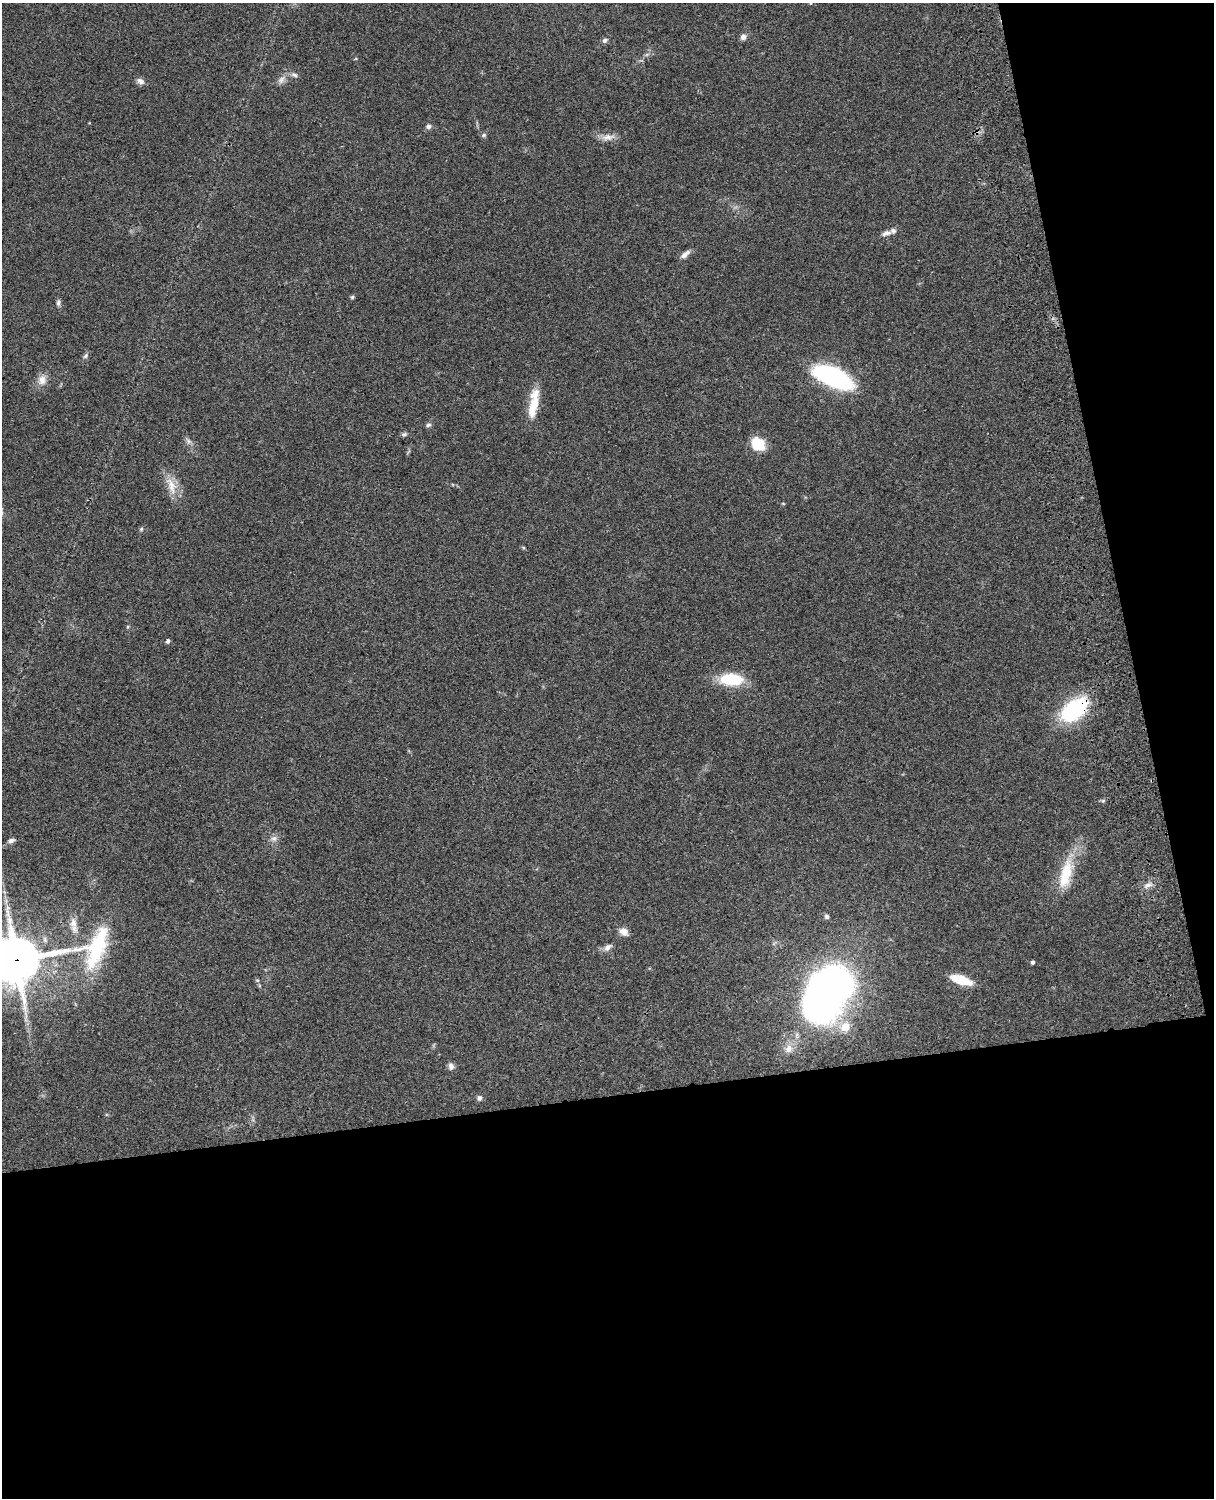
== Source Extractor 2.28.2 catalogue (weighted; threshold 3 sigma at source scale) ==
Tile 12 of 4 x 3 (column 4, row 3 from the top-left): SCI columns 3757-4968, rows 277-1772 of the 5087 x 4927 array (HDU 1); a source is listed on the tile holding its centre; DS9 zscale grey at full resolution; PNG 1216 x 1500 px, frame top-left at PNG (2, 3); no overlay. Shown black and unused: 33% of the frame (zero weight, under 3 of 4 exposures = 6% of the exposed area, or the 3 px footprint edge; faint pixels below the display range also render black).
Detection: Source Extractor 2.28.2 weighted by HDU 2 'WHT'; one run over the whole footprint, this tile lists its part. Background 0.0787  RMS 0.0058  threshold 0.0262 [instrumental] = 3 sigma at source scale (4.5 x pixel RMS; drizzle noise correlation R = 1.50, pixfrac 1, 0.05/0.05 arcsec/px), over >= 5 px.
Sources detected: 46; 1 inside a brighter object's white glare — not listed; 2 inside a brighter listed object's ellipse — not listed separately; the other 43 listed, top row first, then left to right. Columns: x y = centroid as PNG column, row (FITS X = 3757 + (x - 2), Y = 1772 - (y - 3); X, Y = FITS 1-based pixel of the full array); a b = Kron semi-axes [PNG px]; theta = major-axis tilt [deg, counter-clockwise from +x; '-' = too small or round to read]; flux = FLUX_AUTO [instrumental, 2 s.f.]
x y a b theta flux
743 37 8 7 - 2.3
605 40 8 5 33 1.5
294 75 10 5 -13 1.8
281 80 11 8 52 2.9
140 81 11 7 -31 2.2
428 126 7 6 - 1.8
484 135 6 5 - 1
608 137 19 8 6 4.5
886 233 14 7 16 2.7
685 254 14 6 41 2.9
352 297 5 5 - 0.81
58 303 9 5 -89 1.5
86 356 8 5 43 1.3
834 377 38 16 -24 83
42 380 14 10 80 4.6
534 406 33 11 76 12
428 425 8 5 12 1.2
404 434 8 4 7 1.2
188 441 8 6 -37 1.7
757 444 12 9 -37 21
171 485 28 10 -69 9
783 503 5 3 - 0.47
141 529 5 5 - 0.82
168 641 4 4 - 1.7
731 679 23 12 -2 26
1074 710 30 17 38 54
274 838 9 9 - 2.5
11 841 8 5 20 1.9
1066 874 43 15 76 21
1148 885 11 6 24 2.7
827 916 6 5 - 1.5
73 923 16 9 -86 4.8
624 932 13 9 -33 3.6
607 947 12 7 41 2.7
17 959 34 16 9 2200
1032 962 4 3 - 1.3
257 980 6 4 -18 0.69
961 980 16 7 -18 22
820 993 55 34 68 290
845 1027 6 6 - 14
789 1049 12 10 56 4.4
451 1066 8 7 - 2.3
479 1098 6 6 - 1.9
Overlapping masked pixels (flux is a lower limit): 2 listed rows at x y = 1074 710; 17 959
Isophote crosses this tile's border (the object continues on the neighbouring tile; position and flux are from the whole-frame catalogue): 1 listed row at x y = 17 959